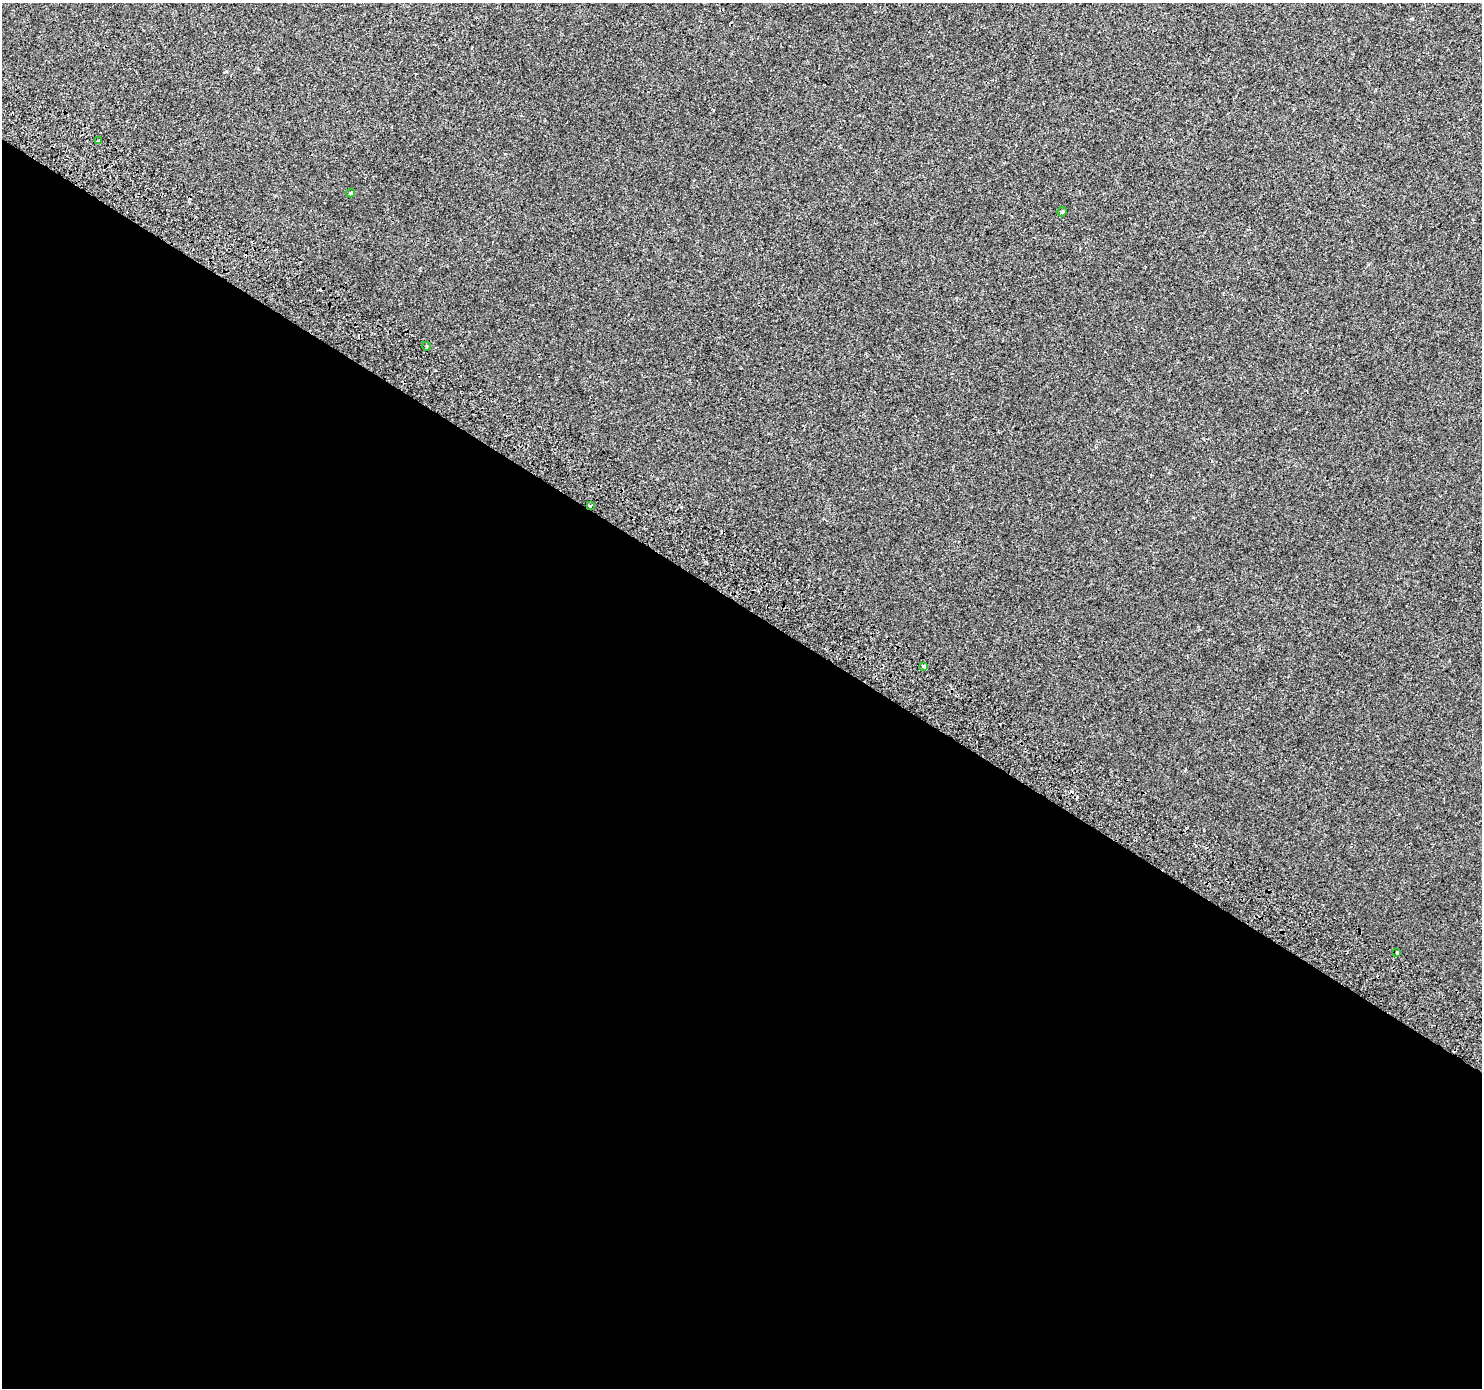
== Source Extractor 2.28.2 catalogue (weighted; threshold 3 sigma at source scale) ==
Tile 14 of 4 x 4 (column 2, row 4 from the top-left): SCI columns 1523-3002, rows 302-1687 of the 5998 x 6079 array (HDU 1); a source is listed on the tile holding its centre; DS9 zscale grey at full resolution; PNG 1484 x 1390 px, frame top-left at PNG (2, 3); each listed source drawn as its Kron ellipse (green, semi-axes under 4 px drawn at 4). Shown black and unused: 57% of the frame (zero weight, under 2 of 3 exposures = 3% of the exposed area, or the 3 px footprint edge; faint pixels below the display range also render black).
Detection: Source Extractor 2.28.2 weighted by HDU 2 'WHT'; one run over the whole footprint, this tile lists its part. Background 2.48e-04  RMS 0.0039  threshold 0.0176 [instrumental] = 3 sigma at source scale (4.5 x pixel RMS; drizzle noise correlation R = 1.50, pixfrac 1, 0.0396/0.0396 arcsec/px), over >= 5 px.
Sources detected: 10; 3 cosmic-ray / hot-pixel residue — neither listed nor drawn; the other 7 listed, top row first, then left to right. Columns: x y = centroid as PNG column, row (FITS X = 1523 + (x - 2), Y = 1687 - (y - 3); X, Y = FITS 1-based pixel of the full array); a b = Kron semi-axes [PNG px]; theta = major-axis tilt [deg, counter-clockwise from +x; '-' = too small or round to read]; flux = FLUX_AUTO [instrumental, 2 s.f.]
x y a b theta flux
98 141 3 3 - 0.73
351 193 4 4 - 2.1
1062 212 5 4 - 0.46
426 346 4 3 - 0.38
591 505 4 2 - 0.34
924 666 4 4 - 1.1
1397 953 3 3 - 1.8